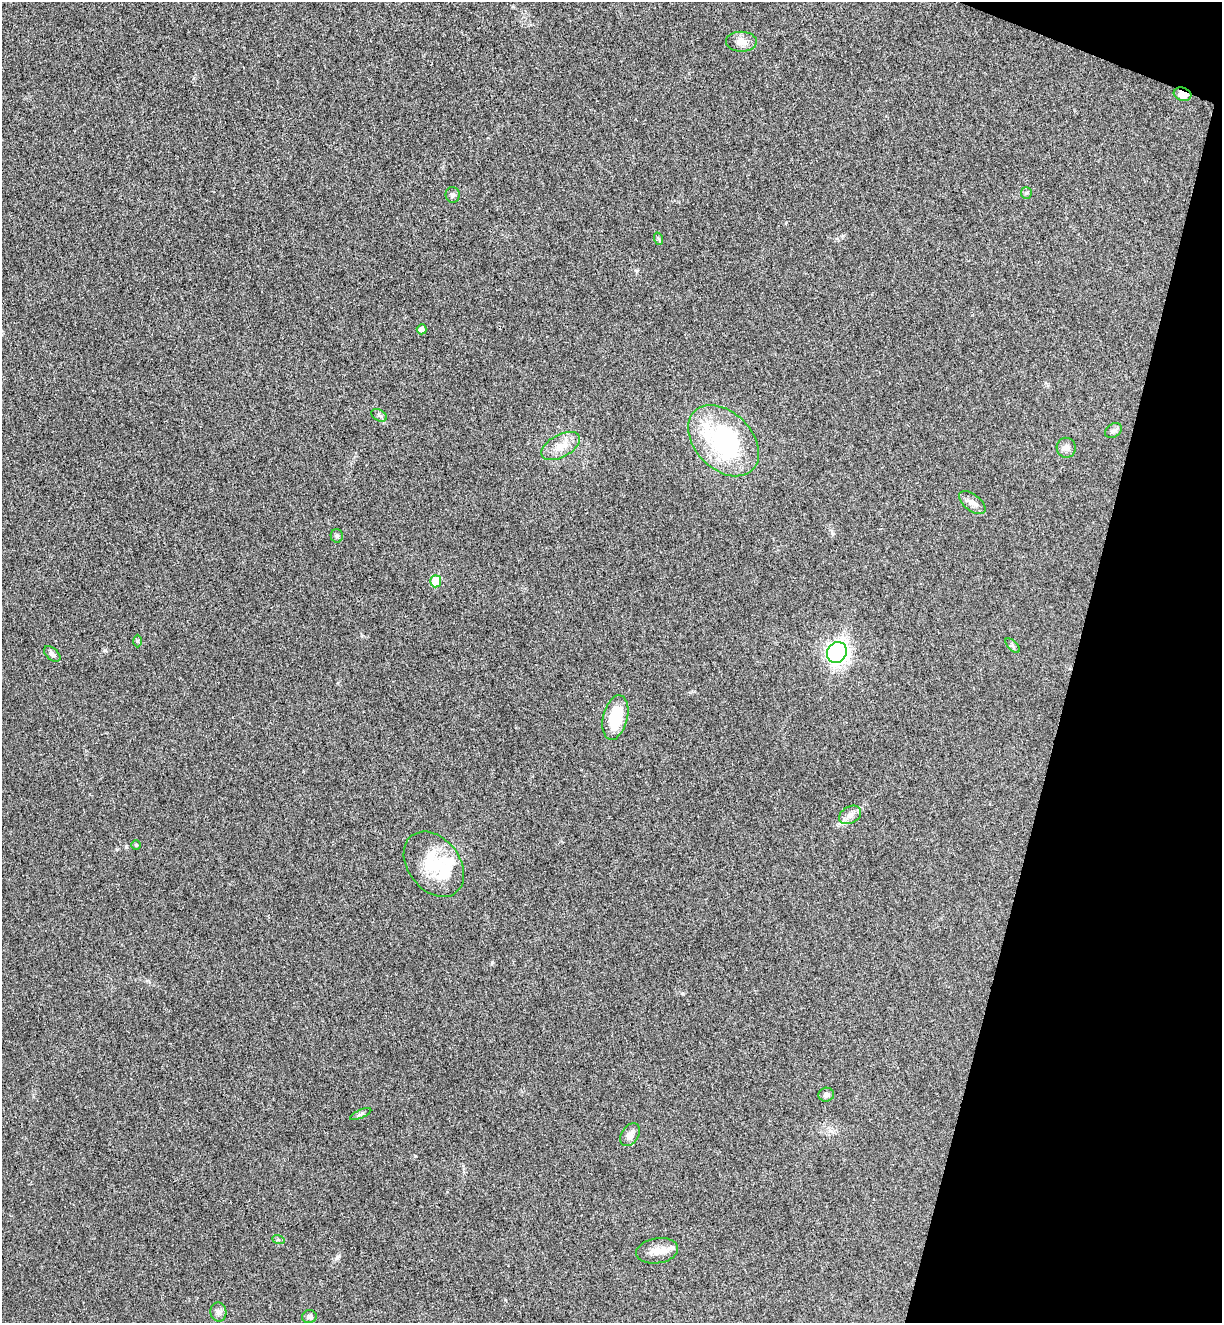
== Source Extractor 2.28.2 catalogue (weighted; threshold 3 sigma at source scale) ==
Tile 8 of 4 x 4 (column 4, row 2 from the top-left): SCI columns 3848-5067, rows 2668-3988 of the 5380 x 5331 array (HDU 1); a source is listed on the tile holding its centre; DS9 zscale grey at full resolution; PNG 1224 x 1325 px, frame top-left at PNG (2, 2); each listed source drawn as its Kron ellipse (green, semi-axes under 4 px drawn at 4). Shown black and unused: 13% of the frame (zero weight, under 3 of 4 exposures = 6% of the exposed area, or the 3 px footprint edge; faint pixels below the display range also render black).
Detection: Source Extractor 2.28.2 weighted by HDU 2 'WHT'; one run over the whole footprint, this tile lists its part. Background 0.0355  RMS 0.0053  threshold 0.0239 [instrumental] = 3 sigma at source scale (4.5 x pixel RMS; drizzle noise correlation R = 1.50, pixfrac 1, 0.05/0.05 arcsec/px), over >= 5 px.
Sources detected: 32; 3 inside a brighter object's white glare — neither listed nor drawn; the other 29 listed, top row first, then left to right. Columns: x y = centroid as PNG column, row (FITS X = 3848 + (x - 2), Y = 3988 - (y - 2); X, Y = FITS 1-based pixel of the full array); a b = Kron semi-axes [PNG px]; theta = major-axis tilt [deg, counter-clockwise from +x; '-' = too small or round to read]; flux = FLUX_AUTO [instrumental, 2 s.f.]
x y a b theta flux
741 42 15 10 -1 4.8
1182 94 9 6 -16 6.2
1026 193 6 5 - 0.9
453 195 8 7 - 1.4
659 239 6 4 -71 0.73
422 329 5 5 - 2.1
379 415 8 5 -29 1.3
1113 431 9 6 33 1.5
723 441 41 28 -45 73
561 446 21 11 29 7.7
1066 448 10 9 - 2.7
972 503 15 8 -37 3.5
337 536 7 6 - 1.1
436 581 6 5 - 16
137 641 6 4 -88 0.69
1013 646 9 4 -45 1.2
837 652 11 9 61 220
52 654 10 6 -42 1.9
615 717 22 12 76 21
850 815 12 8 30 3
136 845 5 5 - 0.66
434 864 36 26 -52 25
826 1095 7 7 - 1.9
361 1114 11 4 24 1.3
630 1135 12 8 56 3.6
278 1239 6 4 -20 0.75
657 1251 21 12 9 6.8
218 1312 9 8 - 2.2
309 1317 7 6 - 1.4
Overlapping masked pixels (flux is a lower limit): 1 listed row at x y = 1182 94
Unlisted compact peaks at least as high as the median listed source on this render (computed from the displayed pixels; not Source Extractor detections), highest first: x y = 337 1257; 105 650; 492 962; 415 1156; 126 847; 682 993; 832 533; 505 1300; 843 236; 637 271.